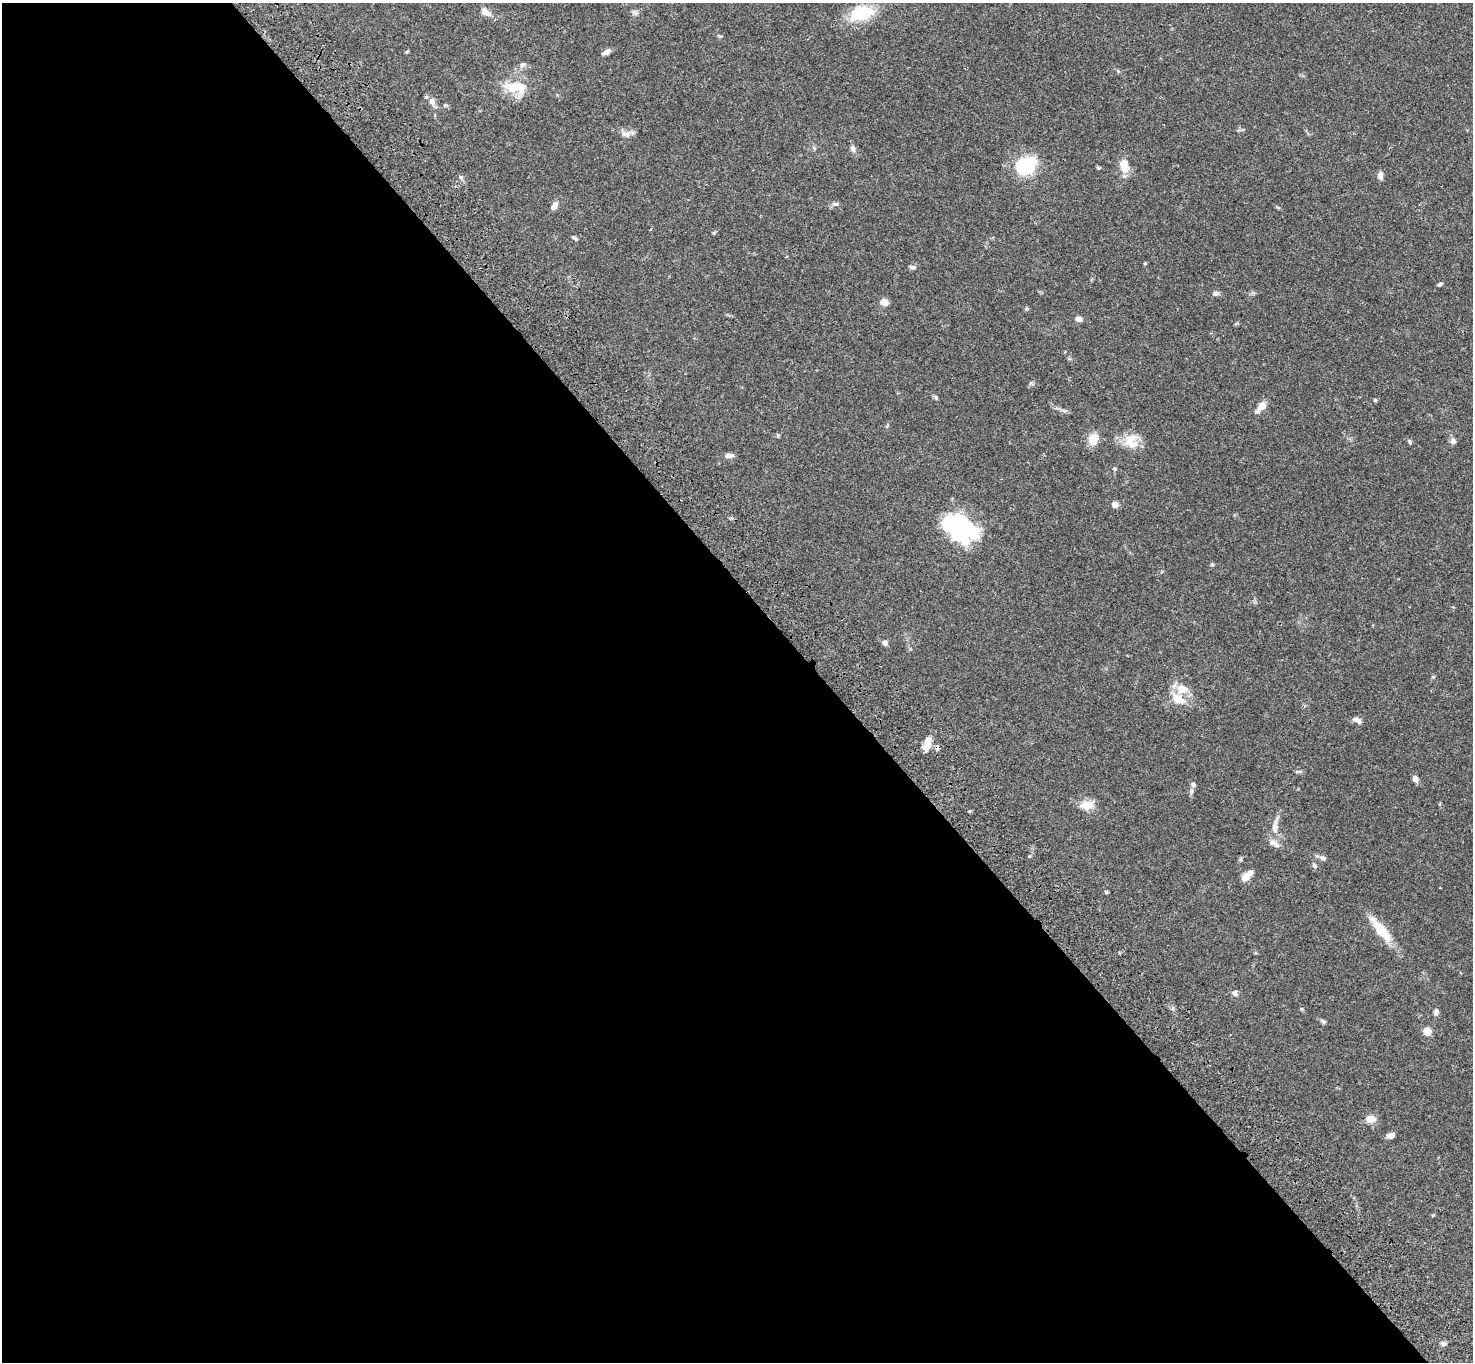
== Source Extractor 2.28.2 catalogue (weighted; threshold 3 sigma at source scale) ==
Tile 9 of 4 x 4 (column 1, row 3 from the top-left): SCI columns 106-1576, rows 1741-3100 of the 6094 x 6064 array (HDU 1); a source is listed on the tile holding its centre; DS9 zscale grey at full resolution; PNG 1475 x 1364 px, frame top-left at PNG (2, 3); no overlay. Shown black and unused: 56% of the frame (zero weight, under 3 of 4 exposures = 6% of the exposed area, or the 3 px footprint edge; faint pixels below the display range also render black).
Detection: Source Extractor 2.28.2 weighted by HDU 2 'WHT'; one run over the whole footprint, this tile lists its part. Background 0.0621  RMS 0.0055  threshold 0.0245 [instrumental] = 3 sigma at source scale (4.5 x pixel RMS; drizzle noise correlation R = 1.50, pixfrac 1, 0.05/0.05 arcsec/px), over >= 5 px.
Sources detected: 66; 1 inside a brighter object's white glare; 1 cosmic-ray / hot-pixel residue — not listed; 3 inside a brighter listed object's ellipse — not listed separately; the other 61 listed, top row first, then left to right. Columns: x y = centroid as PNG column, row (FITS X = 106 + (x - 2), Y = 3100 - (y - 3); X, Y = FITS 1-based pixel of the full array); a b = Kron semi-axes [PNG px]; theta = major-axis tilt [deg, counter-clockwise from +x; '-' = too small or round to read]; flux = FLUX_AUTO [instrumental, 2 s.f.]
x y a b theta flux
486 12 14 8 -29 3.6
635 13 7 6 - 1.2
862 13 27 16 11 21
720 36 6 3 -16 0.6
606 52 10 5 28 2.3
522 65 8 6 42 1.5
516 87 33 15 -8 13
432 101 10 7 -57 2.7
626 134 15 8 -3 2.8
814 148 5 5 - 0.71
853 148 10 6 -73 1.8
1026 166 20 16 32 31
1124 166 18 10 -79 6.8
1098 168 6 3 -18 0.59
1380 176 9 6 -88 2.1
461 177 6 5 - 0.9
836 204 8 5 0 1.3
555 206 9 6 64 3
575 238 8 4 -30 0.91
1145 263 5 3 - 0.47
913 267 8 5 -11 1.2
1439 284 6 4 32 0.93
1215 293 8 6 1 1.5
884 302 8 6 -40 4.2
1078 319 7 5 -18 3
936 397 7 4 -71 0.72
1375 400 5 5 - 0.63
1261 406 11 6 50 6.3
1093 439 13 10 84 7.5
1131 441 20 19 - 9.4
1453 441 7 7 - 1.9
1410 442 6 4 -73 0.76
728 456 11 6 3 2.1
1115 469 6 3 -18 0.58
1115 505 6 5 - 4.4
953 525 47 18 -6 43
1212 564 5 4 - 0.69
885 643 6 6 - 1.5
1182 689 17 13 -12 6.9
1178 699 19 10 -31 8.6
1357 720 11 6 -28 2.5
926 747 13 10 25 4.8
1415 779 8 7 - 2.2
1193 785 7 7 - 1.6
1440 804 5 3 - 0.48
1087 805 18 10 7 5.9
1275 828 12 7 -85 3.2
1276 845 12 6 -51 2.1
1323 858 9 6 -1 1.4
1315 866 8 6 -56 1.3
1246 876 11 9 59 3.7
1106 892 4 4 - 0.72
1381 930 40 10 -50 13
1235 993 8 7 - 1.4
1436 1012 7 5 80 1.7
1323 1021 8 5 -27 1
1427 1031 7 6 - 5.4
1370 1119 11 9 3 4.5
1391 1135 8 5 15 2.9
1433 1215 6 3 43 0.52
1443 1344 7 6 - 1.5